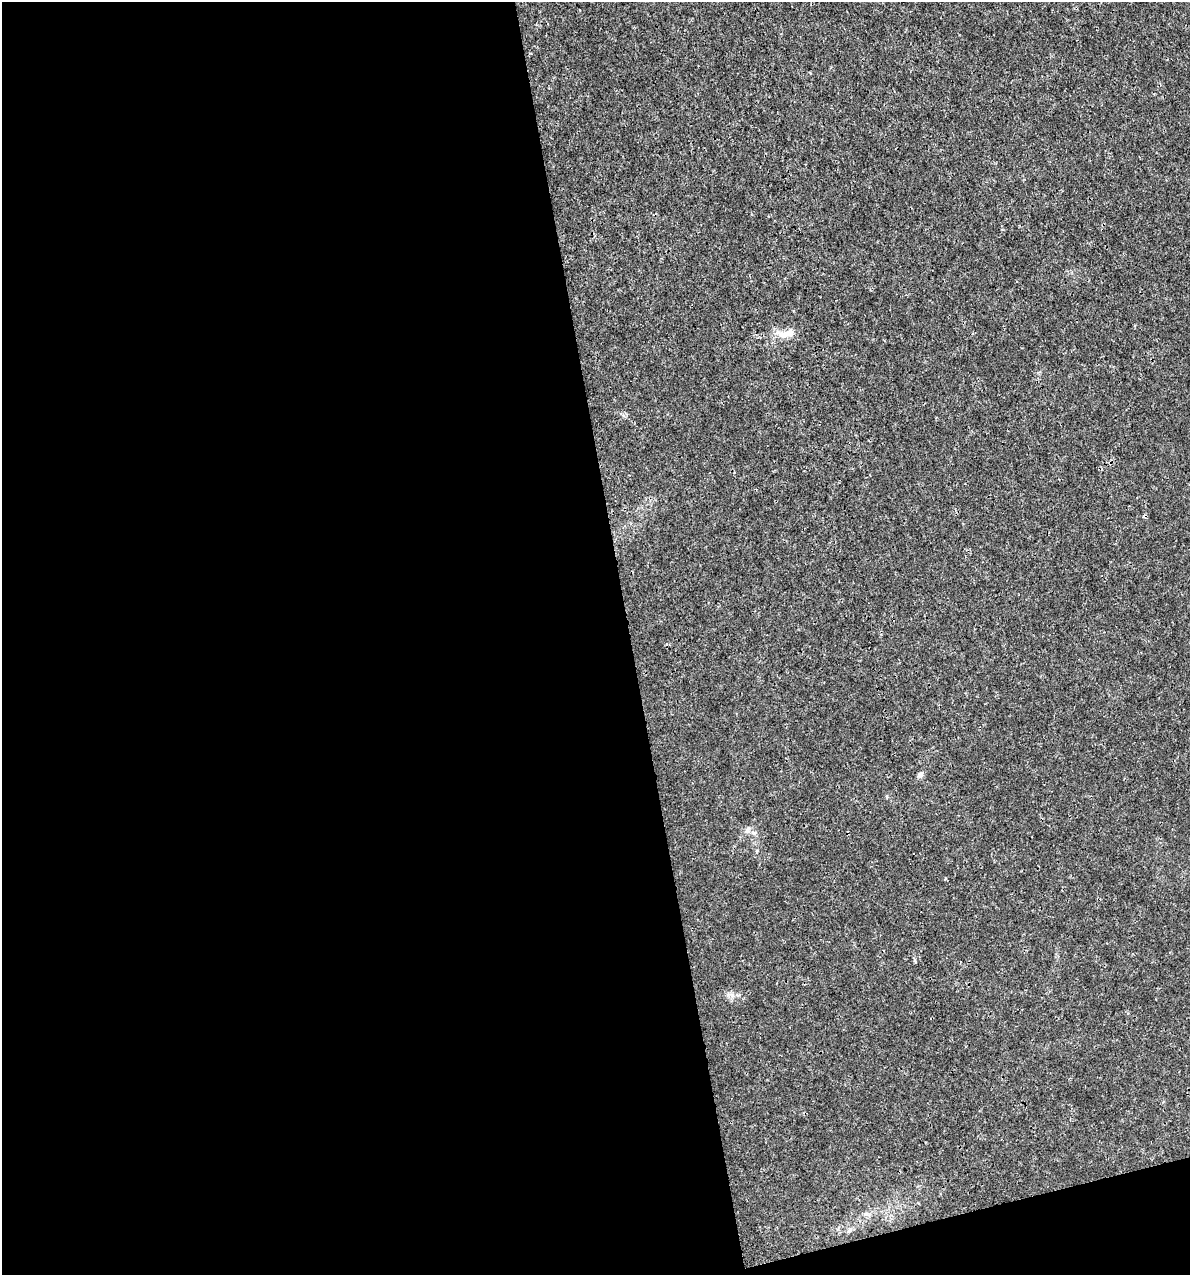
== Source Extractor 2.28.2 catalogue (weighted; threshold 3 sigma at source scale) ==
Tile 13 of 4 x 4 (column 1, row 4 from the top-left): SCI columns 92-1279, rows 1-1273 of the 4886 x 5091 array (HDU 1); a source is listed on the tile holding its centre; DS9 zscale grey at full resolution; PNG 1192 x 1277 px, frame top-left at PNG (2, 2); no overlay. Shown black and unused: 55% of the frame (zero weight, under 3 of 4 exposures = <1% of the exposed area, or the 3 px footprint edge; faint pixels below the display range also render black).
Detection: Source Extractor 2.28.2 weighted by HDU 2 'WHT'; one run over the whole footprint, this tile lists its part. Background 3.56e-04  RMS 8.5e-04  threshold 0.00384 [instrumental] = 3 sigma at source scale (4.5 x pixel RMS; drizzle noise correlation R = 1.50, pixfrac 1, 0.0396/0.0396 arcsec/px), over >= 5 px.
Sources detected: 5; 1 inside a brighter listed object's ellipse — not listed separately; the other 4 listed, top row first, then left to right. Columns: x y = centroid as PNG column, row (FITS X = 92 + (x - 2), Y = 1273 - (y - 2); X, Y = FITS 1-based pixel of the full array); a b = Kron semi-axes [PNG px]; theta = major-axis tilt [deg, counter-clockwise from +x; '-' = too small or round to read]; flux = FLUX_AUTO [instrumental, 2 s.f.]
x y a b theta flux
784 334 21 9 -6 1
920 774 7 6 - 0.34
915 961 6 4 -73 0.094
850 1230 8 5 36 0.22